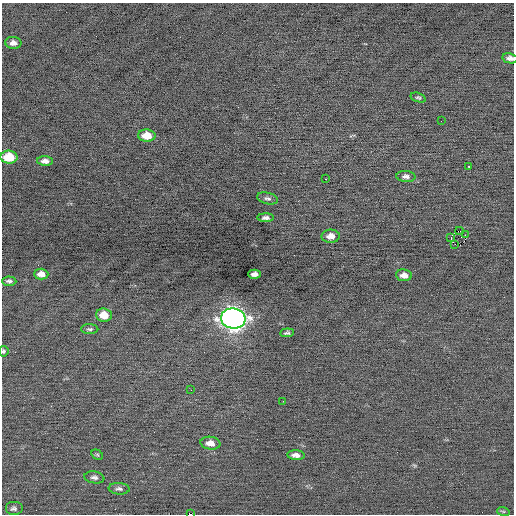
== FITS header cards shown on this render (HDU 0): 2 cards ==
NAXIS1  =                  512 / Axis length
NAXIS2  =                  512 / Axis length

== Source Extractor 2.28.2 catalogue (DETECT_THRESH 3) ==
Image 512 x 512 px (HDU 0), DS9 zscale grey, 1 PNG px = 1 image px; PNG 516 x 516 px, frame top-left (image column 1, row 512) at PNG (2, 3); each listed source drawn as its Kron ellipse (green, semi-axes under 4 px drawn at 4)
Background -0.0692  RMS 0.75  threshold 2.26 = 3 sigma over >= 5 px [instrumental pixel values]
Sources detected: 36; all 36 listed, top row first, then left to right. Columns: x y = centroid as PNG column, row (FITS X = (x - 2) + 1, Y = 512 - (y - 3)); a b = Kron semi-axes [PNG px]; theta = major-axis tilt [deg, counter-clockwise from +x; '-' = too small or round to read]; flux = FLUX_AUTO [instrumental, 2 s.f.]
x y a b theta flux
13 43 8 6 -4 250
510 58 7 5 -10 180
418 98 8 4 -18 91
441 121 2 2 - 130
147 136 8 6 -2 710
9 157 8 6 -2 1300
45 161 8 4 -2 240
469 166 3 2 - 70
406 176 9 5 -5 190
326 179 3 2 - 120
267 198 11 5 -13 140
266 218 8 4 0 170
459 231 4 2 - 3100
465 235 2 2 - 310
331 236 9 6 1 380
451 238 4 2 - 450
455 244 3 2 - 60
41 274 7 5 -1 350
254 274 6 4 0 250
404 275 8 6 -7 320
9 281 7 4 -4 130
104 315 8 6 -4 670
233 318 12 10 -6 32000
90 329 8 5 -1 100
287 333 7 4 5 110
3 351 5 5 - 93
191 390 3 2 - 79
283 401 3 2 - 83
210 443 10 6 -7 370
97 455 6 4 -30 73
296 455 9 5 -5 260
94 477 10 6 -10 160
119 489 10 5 -4 150
14 508 9 7 0 140
503 511 6 4 -18 62
190 514 4 2 - 1500
At the frame edge (FLAGS 8, measured only in part): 3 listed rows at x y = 510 58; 3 351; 190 514